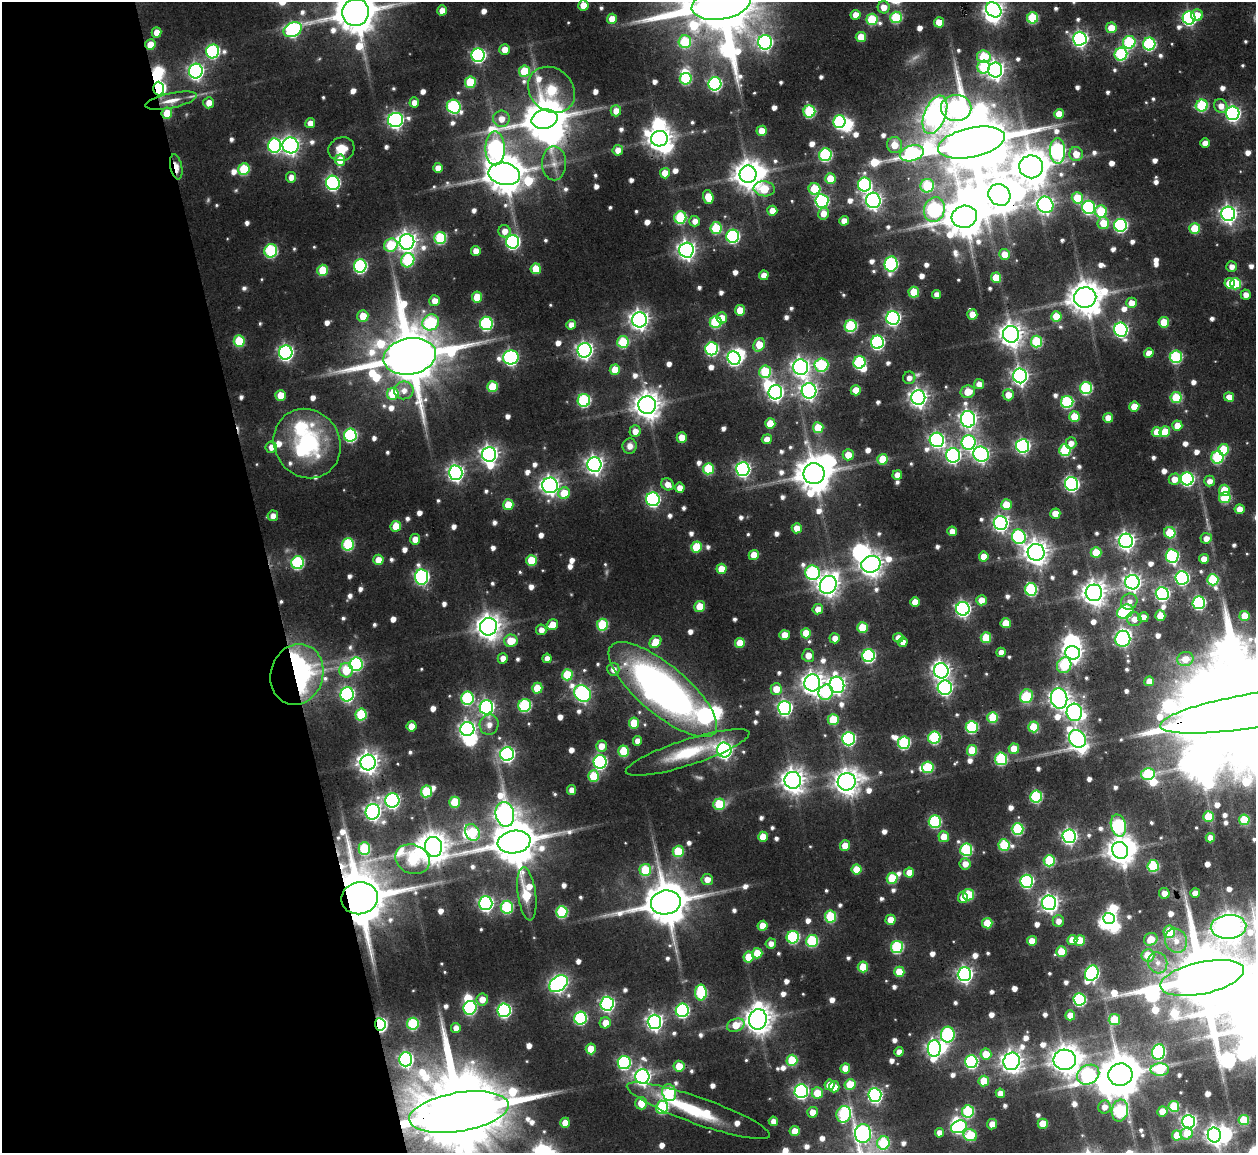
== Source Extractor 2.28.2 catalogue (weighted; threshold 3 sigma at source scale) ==
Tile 5 of 4 x 4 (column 1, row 2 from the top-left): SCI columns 1-1254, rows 2443-3593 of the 5023 x 5003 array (HDU 1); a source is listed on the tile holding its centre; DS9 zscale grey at full resolution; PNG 1258 x 1155 px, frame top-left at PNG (2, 2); each listed source drawn as its Kron ellipse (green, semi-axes under 4 px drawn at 4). Shown black and unused: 21% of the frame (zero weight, under 2 of 3 exposures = <1% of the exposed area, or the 3 px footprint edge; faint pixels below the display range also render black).
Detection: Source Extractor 2.28.2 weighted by HDU 2 'WHT'; one run over the whole footprint, this tile lists its part. Background 0.115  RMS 0.0093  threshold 0.0418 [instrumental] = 3 sigma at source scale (4.5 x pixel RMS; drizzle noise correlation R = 1.50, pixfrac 1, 0.05/0.05 arcsec/px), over >= 5 px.
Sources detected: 895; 6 too faint to see at this stretch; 50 inside a brighter object's white glare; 1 cosmic-ray / hot-pixel residue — neither listed nor drawn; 11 inside a brighter listed object's ellipse — not listed separately; of the other 827, all 500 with FLUX_AUTO >= 7.34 (the completeness limit of this list) listed and drawn (327 fainter detections not listed), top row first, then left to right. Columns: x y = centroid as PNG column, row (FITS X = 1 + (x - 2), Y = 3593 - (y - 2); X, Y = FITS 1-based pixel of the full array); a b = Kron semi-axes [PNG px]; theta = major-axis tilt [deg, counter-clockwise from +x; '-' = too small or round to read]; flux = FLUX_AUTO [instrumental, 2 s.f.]
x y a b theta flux
721 4 30 15 10 13000
583 5 5 5 - 17
884 7 6 6 - 12
442 10 5 5 - 10
994 10 8 6 -46 340
356 12 14 13 - 3900
856 15 5 5 - 12
1197 15 6 5 - 15
896 17 6 6 - 66
1033 18 5 5 - 61
1189 18 6 6 - 190
612 19 5 5 - 14
872 19 5 5 - 52
939 22 5 5 - 16
1111 28 5 5 - 17
293 30 9 7 26 190
157 32 5 5 - 12
861 37 5 5 - 22
1080 39 7 7 - 300
685 42 6 6 - 62
765 42 7 7 - 240
1129 42 6 6 - 94
1149 44 6 6 - 120
150 45 5 5 - 17
505 50 5 5 - 11
213 51 7 6 - 150
1121 54 6 6 - 110
478 55 7 6 - 200
984 57 7 6 - 56
984 67 6 6 - 56
995 70 7 7 - 490
196 71 7 7 - 320
524 71 5 5 - 42
686 79 6 5 - 71
470 82 6 5 - 49
715 84 6 6 - 170
159 89 7 5 -87 200
551 90 25 21 -43 85
171 101 26 7 12 14
414 102 5 5 - 9
209 103 5 5 - 10
1202 105 6 6 - 79
1221 106 7 6 - 9.5
454 107 7 6 - 140
956 108 15 13 0 320
616 111 5 5 - 11
809 111 6 6 - 86
167 113 5 5 - 25
1233 113 7 6 - 260
1059 114 5 5 - 17
935 115 20 10 69 660
501 119 8 8 - 12
545 119 13 9 13 3800
396 120 7 7 - 320
839 122 6 6 - 130
310 123 5 5 - 9.4
762 131 5 5 - 15
660 139 8 7 - 1000
971 143 34 14 12 12000
1205 143 4 4 - 8.7
290 145 8 7 - 460
894 145 8 7 - 17
275 146 7 6 - 170
495 148 17 9 -89 250
341 149 13 11 25 18
618 150 5 5 - 9.7
1057 151 12 7 -87 240
912 153 12 7 16 170
1076 154 7 6 - 16
825 155 6 6 - 120
340 160 6 5 - 19
554 163 17 12 -89 14
176 167 13 6 -78 12
1031 167 12 11 - 2400
438 168 5 5 - 10
244 169 6 5 - 61
665 173 5 5 - 16
504 174 16 11 -10 2900
748 174 9 8 - 1500
291 177 5 5 - 8
830 179 5 5 - 26
333 183 7 7 - 220
864 184 7 6 - 150
927 186 7 6 - 63
764 189 10 7 -9 39
814 189 6 6 - 46
999 195 11 10 - 1900
708 197 7 5 -74 20
1077 198 6 5 - 34
873 200 7 7 - 410
822 201 7 6 - 180
1045 205 8 7 - 350
1089 207 6 6 - 160
934 210 13 10 73 190
772 211 5 5 - 13
1101 211 6 6 - 54
823 214 6 5 - 10
1228 214 7 7 - 400
680 217 6 6 - 77
964 217 13 11 14 3100
695 221 5 5 - 8.1
844 221 5 5 - 12
1103 223 6 6 - 23
1120 225 6 6 - 160
716 228 6 5 - 52
1195 228 5 5 - 35
504 231 6 6 - 10
733 236 6 6 - 150
440 238 6 6 - 79
407 242 8 7 - 640
513 242 7 6 - 190
391 245 7 6 - 45
686 250 7 7 - 490
271 251 7 6 - 110
476 251 5 4 - 9.6
1005 254 5 5 - 16
408 260 7 6 - 87
891 264 7 6 - 170
360 266 6 6 - 160
1232 267 5 5 - 8
536 269 5 5 - 27
323 270 5 5 - 35
764 275 5 4 - 11
996 278 5 5 - 28
1229 283 5 5 - 19
1235 284 5 5 - 52
914 292 5 5 - 34
937 294 4 4 - 9.2
1246 295 5 5 - 7.8
477 297 5 5 - 26
1085 297 11 10 - 2000
434 301 5 5 - 10
1131 303 5 5 - 13
740 310 5 5 - 20
972 314 5 5 - 15
363 316 6 5 - 18
1056 316 5 5 - 24
722 318 6 5 - 15
893 318 7 6 - 250
639 320 7 7 - 550
431 322 8 7 - 97
715 322 6 6 - 76
1164 322 5 5 - 25
486 323 6 6 - 140
571 325 5 4 - 8.6
851 326 6 6 - 99
1121 330 7 6 - 240
1011 334 8 8 - 920
239 341 6 5 - 48
623 342 6 5 - 64
877 342 6 6 - 180
1036 342 6 5 - 68
759 345 7 5 62 25
712 349 6 6 - 140
585 350 7 7 - 380
286 352 7 6 - 290
1149 353 5 4 - 12
410 356 26 18 11 9100
511 357 8 7 - 230
1176 357 6 6 - 98
734 358 7 6 - 180
859 362 6 6 - 110
821 365 7 6 - 100
801 367 8 7 - 480
615 370 5 5 - 23
765 372 6 6 - 62
1020 376 7 7 - 370
909 378 6 6 - 7.3
979 384 5 5 - 8.7
492 387 5 5 - 38
1086 388 6 6 - 100
404 390 9 9 - 10
856 390 5 5 - 19
809 391 8 7 - 400
775 392 7 7 - 330
968 392 7 6 - 18
393 394 6 5 - 44
281 395 5 5 - 18
1008 395 5 5 - 13
918 397 7 7 - 490
1176 397 5 5 - 50
1229 397 5 4 - 11
584 400 6 6 - 110
1067 402 6 6 - 100
647 405 9 9 - 1300
1134 407 5 5 - 20
1074 417 5 5 - 29
1108 418 5 5 - 13
968 419 8 7 - 440
770 423 5 5 - 23
1177 426 5 5 - 17
818 428 5 5 - 28
635 431 6 5 - 9.3
1157 432 5 5 - 20
1165 432 5 5 - 26
350 435 6 6 - 130
682 437 5 5 - 17
767 439 5 5 - 9.4
937 440 7 7 - 250
307 443 36 32 -57 120
969 443 7 7 - 150
1071 443 6 5 - 8.3
630 446 7 7 - 7.6
1023 446 6 6 - 220
271 447 6 5 - 8.3
1065 450 6 5 - 70
1223 450 6 5 - 38
489 454 7 7 - 490
981 454 8 7 - 310
848 455 5 5 - 15
953 455 7 7 - 250
1217 457 6 6 - 79
883 459 5 5 - 32
594 464 7 7 - 460
708 469 5 5 - 53
743 469 7 6 - 270
456 473 7 7 - 350
814 474 10 10 - 2500
897 475 5 5 - 12
1174 479 6 5 - 12
1187 479 6 6 - 170
1209 481 5 5 - 7.9
667 484 6 5 - 9.4
1072 484 7 6 - 230
550 485 8 8 - 480
680 488 5 5 - 10
1224 490 5 5 - 28
564 493 6 5 - 27
1225 498 6 5 - 47
653 499 7 6 - 190
508 505 5 5 - 28
1006 505 5 5 - 24
1239 509 5 4 - 11
1055 514 5 5 - 16
273 516 5 5 - 7.5
1001 523 7 7 - 300
396 526 5 5 - 22
797 528 5 5 - 13
952 531 5 4 - 8.8
1170 533 6 5 - 26
1019 537 7 6 - 150
1206 538 6 5 - 8.4
415 539 5 5 - 11
1126 541 7 7 - 440
348 544 6 6 - 87
696 547 5 5 - 37
1036 552 8 8 - 1000
1096 553 5 5 - 29
754 555 5 5 - 18
1172 556 7 6 - 150
984 557 5 5 - 14
1204 559 5 5 - 12
378 560 5 5 - 14
531 560 5 5 - 33
298 563 6 6 - 120
871 564 10 8 21 890
721 569 5 5 - 19
812 573 7 7 - 150
422 577 7 6 - 250
1182 578 6 6 - 200
1213 580 5 5 - 59
1132 582 7 7 - 430
828 585 9 8 - 750
1031 589 6 6 - 100
1094 593 8 8 - 1000
1162 594 6 6 - 220
981 600 5 5 - 12
915 602 5 5 - 14
1129 602 8 8 - 7.6
1199 602 6 6 - 160
700 606 5 5 - 25
818 609 5 5 - 10
963 609 7 6 - 290
1125 612 8 6 30 140
1160 616 5 5 - 19
1245 616 5 5 - 19
1143 617 5 5 - 10
1134 619 7 6 - 9.8
1006 623 5 5 - 22
552 625 6 5 - 16
602 625 6 5 - 59
488 627 9 8 - 1100
862 627 5 5 - 32
541 630 5 5 - 7.9
806 633 5 5 - 22
784 635 5 5 - 15
835 638 5 5 - 9.3
898 638 5 5 - 12
986 638 5 5 - 40
1123 639 8 7 - 250
511 641 7 6 - 23
655 642 7 5 50 20
903 642 5 4 - 7.9
740 643 5 5 - 21
1001 652 5 4 - 9.7
1073 653 7 7 - 430
808 655 6 6 - 9.8
869 656 6 6 - 160
503 658 5 5 - 9.3
547 658 4 4 - 7.6
1185 659 8 7 - 16
356 664 7 6 - 140
1064 665 8 7 - 73
613 669 6 6 - 8.2
346 670 7 7 - 33
941 671 7 7 - 460
297 674 31 26 73 280
567 675 5 5 - 49
1149 681 5 5 - 11
812 683 8 8 - 790
837 685 8 7 - 410
537 688 5 5 - 26
945 688 7 7 - 260
776 689 6 5 - 16
663 690 68 24 -40 520
826 692 8 7 - 65
582 693 9 7 -48 250
347 694 7 6 - 200
1026 696 7 6 - 47
467 698 6 6 - 110
1059 698 10 8 -84 630
525 705 7 6 - 100
486 707 7 7 - 270
785 708 7 6 - 250
1253 711 94 17 9 58000
1074 712 8 7 - 290
361 714 6 5 - 59
993 718 5 5 - 44
833 720 5 5 - 37
634 723 5 5 - 29
489 725 10 9 - 9.1
412 726 5 5 - 17
972 727 6 6 - 98
1034 727 5 5 - 39
467 729 7 7 - 360
934 738 6 6 - 100
849 739 6 6 - 160
1077 739 9 7 -53 400
637 741 5 4 - 8.4
904 743 6 6 - 100
601 746 5 5 - 13
1014 749 5 5 - 23
724 750 7 7 - 320
972 750 5 5 - 36
624 751 5 5 - 45
688 752 65 13 18 54
507 754 7 6 - 270
1001 759 6 6 - 88
368 762 8 7 - 760
600 762 7 6 - 190
928 767 6 5 - 61
1148 774 7 6 - 76
594 776 5 5 - 40
793 780 8 8 - 930
847 782 9 8 - 1100
571 790 5 4 - 9.4
426 791 6 5 - 57
1036 796 6 6 - 94
392 800 7 7 - 250
455 802 5 5 - 41
719 804 6 5 - 52
373 812 8 7 - 370
505 814 12 9 -79 590
1208 817 5 5 - 32
1244 820 5 5 - 41
935 822 6 6 - 120
1118 825 11 7 -75 140
1018 829 6 6 - 86
472 832 9 7 -65 52
1069 836 7 6 - 290
763 837 5 5 - 20
944 837 5 5 - 18
1210 838 5 4 - 7.7
514 842 16 11 10 4700
1004 845 5 5 - 59
845 846 5 5 - 16
434 847 10 8 -76 1200
364 849 6 6 - 71
966 850 6 6 - 100
1120 850 9 7 -57 1200
678 851 5 5 - 45
412 859 18 14 -22 95
1049 861 6 5 - 64
965 864 5 5 - 11
1153 866 6 6 - 74
857 869 5 5 - 22
645 870 6 6 - 45
909 872 5 5 - 13
892 878 5 5 - 43
707 880 5 5 - 11
1027 881 6 6 - 160
1164 893 5 5 - 9.2
1195 893 5 4 - 11
527 894 27 9 -82 62
969 895 6 5 - 48
963 897 5 5 - 13
360 898 18 16 10 7600
666 902 15 12 11 4300
486 903 7 6 - 280
1049 903 7 7 - 450
507 907 6 6 - 98
562 912 6 6 - 82
830 917 6 5 - 62
1109 918 6 5 - 130
891 920 5 5 - 16
1058 921 6 5 - 7.9
987 923 5 5 - 28
762 926 5 5 - 16
1228 927 18 12 4 1500
1169 932 6 5 - 32
793 937 6 6 - 110
1151 939 7 6 - 18
1072 940 5 5 - 14
812 941 6 6 - 85
1032 941 5 5 - 14
1080 941 5 5 - 30
1176 941 12 10 -64 14
771 944 5 5 - 7.4
897 947 6 6 - 110
1061 952 5 5 - 30
757 953 5 5 - 20
1148 955 6 6 - 24
749 957 5 5 - 23
1158 963 10 9 - 9
863 967 5 5 - 30
899 972 5 5 - 25
1092 973 8 6 62 210
964 974 7 7 - 330
1202 978 43 16 12 12000
558 984 10 7 37 390
701 993 8 6 89 93
482 999 6 5 - 12
1079 999 6 6 - 130
607 1004 7 6 - 240
470 1008 7 6 - 120
504 1010 7 6 - 190
682 1010 7 6 - 170
1070 1015 5 5 - 15
580 1018 6 6 - 140
758 1019 10 9 - 1300
1114 1019 5 5 - 41
654 1022 7 7 - 380
605 1023 5 5 - 12
380 1024 6 5 - 200
413 1024 6 5 - 80
736 1025 9 6 21 19
456 1028 5 5 - 8
948 1034 8 7 - 130
934 1048 8 6 89 360
591 1049 5 5 - 21
899 1052 4 4 - 7.6
1159 1052 8 6 78 150
986 1054 5 5 - 23
406 1059 7 6 - 220
792 1060 5 5 - 46
1065 1060 11 10 - 1400
971 1061 6 6 - 140
1012 1061 9 8 - 730
624 1062 6 6 - 150
679 1066 5 5 - 19
845 1068 5 5 - 17
1160 1070 9 6 0 60
1088 1075 12 9 31 150
1120 1075 12 11 - 3400
642 1077 7 7 - 360
984 1081 5 5 - 28
850 1084 5 5 - 33
829 1085 5 5 - 15
834 1087 5 5 - 13
801 1091 7 6 - 230
669 1093 8 7 - 87
817 1093 5 5 - 29
1000 1093 4 4 - 9.4
875 1095 7 6 - 250
641 1103 6 6 - 20
1174 1106 5 5 - 47
662 1107 7 6 - 90
1104 1107 6 6 - 7.7
698 1111 76 13 -19 74
968 1111 6 6 - 82
1120 1111 11 8 80 120
1162 1111 5 5 - 15
459 1112 50 19 10 24000
812 1112 5 5 - 12
844 1114 8 7 - 86
1244 1120 5 5 - 44
773 1121 4 4 - 8.2
1188 1122 6 6 - 320
565 1123 5 5 - 15
992 1124 5 5 - 12
1043 1124 5 5 - 24
959 1127 8 6 24 130
795 1131 5 5 - 15
939 1133 5 4 - 7.8
1187 1133 6 6 - 15
863 1134 9 8 - 320
970 1135 7 6 - 49
1177 1135 5 5 - 28
1214 1135 7 6 - 430
883 1143 6 6 - 69
Overlapping masked pixels (flux is a lower limit): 12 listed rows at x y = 150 45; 159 89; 167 113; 176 167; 999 195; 410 356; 297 674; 663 690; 1253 711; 360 898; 380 1024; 459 1112
Isophote crosses this tile's border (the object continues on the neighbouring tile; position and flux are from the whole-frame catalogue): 6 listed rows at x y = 721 4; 994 10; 356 12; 1253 711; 1202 978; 459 1112